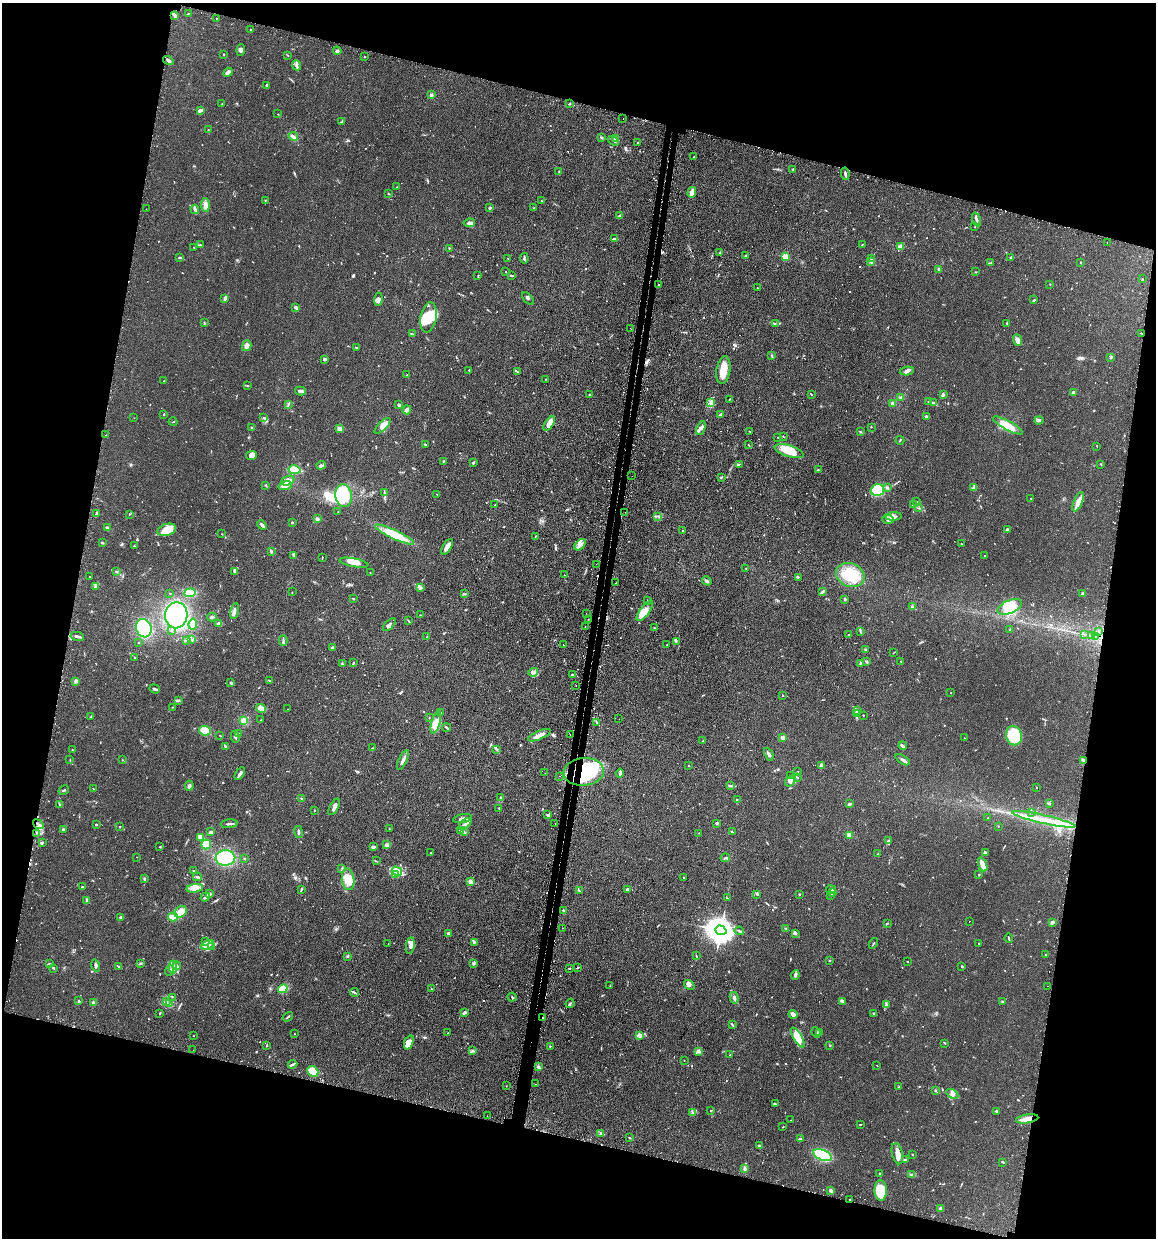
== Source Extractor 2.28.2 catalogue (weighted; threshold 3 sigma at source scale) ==
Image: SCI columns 149-4763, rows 30-4970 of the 5030 x 5000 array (HDU 1 of 3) = the unmasked area's bounding box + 8 px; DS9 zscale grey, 4 x 4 block average (1 PNG px = mean of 4 x 4 image px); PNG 1158 x 1240 px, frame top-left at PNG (2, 3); each listed source drawn as its Kron ellipse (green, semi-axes under 4 px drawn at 4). Shown black and unused: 29% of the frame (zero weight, under 2 of 3 exposures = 4% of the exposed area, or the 3 px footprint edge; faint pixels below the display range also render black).
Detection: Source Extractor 2.28.2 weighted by HDU 2 'WHT'. Background 0.107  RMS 0.0075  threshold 0.0339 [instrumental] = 3 sigma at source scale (4.5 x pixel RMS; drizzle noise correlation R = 1.50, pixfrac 1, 0.05/0.05 arcsec/px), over >= 5 px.
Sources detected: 922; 1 too faint to see at this stretch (4 x 4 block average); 7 inside a brighter object's white glare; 44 cosmic-ray / hot-pixel residue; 1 long thin detection or spike segment (spike, bleed or trail) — neither listed nor drawn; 25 coinciding with a brighter row at this scale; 53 inside a brighter listed object's ellipse — not listed separately; of the other 791, all 500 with FLUX_AUTO >= 1.74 (the completeness limit of this list) listed and drawn (291 fainter detections not listed), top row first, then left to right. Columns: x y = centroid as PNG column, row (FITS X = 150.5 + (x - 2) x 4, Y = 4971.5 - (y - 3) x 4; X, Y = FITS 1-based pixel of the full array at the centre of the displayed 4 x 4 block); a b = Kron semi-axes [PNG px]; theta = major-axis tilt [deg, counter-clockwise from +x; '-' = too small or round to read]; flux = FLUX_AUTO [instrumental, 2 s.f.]
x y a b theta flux
188 13 2 2 - 2
175 15 4 2 - 10
216 18 2 2 - 1.9
250 30 2 2 - 2.3
241 50 6 3 84 12
337 51 4 3 - 11
223 54 2 2 - 3.4
288 55 2 2 - 2.1
365 56 2 2 - 2.1
168 60 5 2 - 12
296 65 5 2 - 7.1
228 72 5 3 - 11
267 85 3 3 - 7.4
431 95 3 3 - 9.6
222 104 2 2 - 2.2
570 104 2 2 - 5.5
200 110 4 2 - 20
278 114 2 2 - 1.9
623 119 2 2 - 2
342 121 4 2 - 5
208 130 2 2 - 2.3
293 136 5 3 - 13
601 137 4 2 - 4.8
616 138 3 3 - 7.9
613 141 6 2 -33 6.3
637 142 2 2 - 29
694 157 2 2 - 1.8
793 169 2 2 - 2.2
559 171 4 2 - 4.3
845 174 6 2 -81 11
397 187 3 2 - 2.2
692 192 5 3 - 37
388 193 3 2 - 2.5
265 200 2 2 - 2
541 201 2 2 - 1.8
205 205 7 3 -85 25
490 208 3 2 - 7.8
534 208 2 2 - 7.3
146 209 2 2 - 1.9
195 209 5 2 - 9.1
620 216 4 3 - 7.1
976 220 7 2 -71 9.8
469 223 6 3 8 15
975 227 2 2 - 2.5
615 239 3 2 - 7.5
1107 243 2 2 - 4.9
200 244 2 2 - 2.9
862 245 2 2 - 2.8
194 247 2 2 - 1.8
900 247 2 2 - 130
449 248 2 2 - 2.4
720 252 3 2 - 2
746 256 4 2 - 3.4
785 257 2 2 - 240
1010 257 2 2 - 3.4
180 258 2 2 - 2.6
508 258 2 2 - 2.1
524 258 5 2 - 9
872 258 3 2 - 6.6
871 261 3 2 - 7.5
1081 262 2 2 - 3.2
991 263 3 2 - 2.6
938 269 4 3 - 6
506 272 2 2 - 2.2
975 272 2 2 - 2.4
478 275 2 2 - 2.4
511 276 3 2 - 4
1142 279 2 2 - 1.9
658 284 2 2 - 4.6
1050 284 2 2 - 2.3
757 288 2 2 - 1.9
225 298 4 3 - 10
378 299 7 3 88 17
528 299 7 2 -48 8
1034 300 3 2 - 4.9
296 307 3 2 - 5.3
428 317 15 8 79 110
204 323 2 2 - 3
775 323 3 2 - 3
1007 323 2 2 - 3.1
630 328 2 2 - 3
1142 333 4 2 - 3.2
412 334 4 2 - 4.5
1017 340 6 4 -67 21
247 346 5 4 - 17
356 348 2 2 - 4
771 356 3 2 - 5.3
1111 357 3 2 - 4.5
325 359 3 2 - 11
469 370 2 2 - 2.8
723 370 14 6 81 71
517 371 4 2 - 4.6
907 371 7 3 8 14
407 375 2 2 - 2.7
546 379 2 2 - 2.2
163 381 3 2 - 1.9
248 385 3 2 - 3.4
301 391 5 2 - 16
1073 392 2 2 - 46
589 394 2 2 - 3.3
811 394 3 2 - 3.1
943 394 3 2 - 4.1
901 397 3 3 - 5
729 399 2 2 - 1.8
710 402 3 2 - 5.4
929 402 3 2 - 5.2
934 403 3 2 - 4
288 404 3 2 - 4.7
893 404 2 2 - 76
399 405 3 2 - 7.3
407 410 5 2 - 22
721 414 3 2 - 5.3
164 415 2 2 - 1.9
927 416 3 2 - 11
264 417 2 2 - 2.1
134 418 2 2 - 2
1039 421 4 2 - 7.6
173 422 4 2 - 3
549 423 8 3 56 45
1008 425 17 4 -28 80
383 426 10 4 44 46
871 427 2 2 - 1.9
252 428 3 2 - 8
701 428 7 4 68 16
340 429 4 3 - 18
750 431 4 2 - 2.7
860 432 3 2 - 2.8
106 435 2 2 - 6.2
778 437 2 2 - 5.7
783 437 2 2 - 1.8
900 440 4 2 - 3.4
425 444 2 2 - 5.4
748 444 2 2 - 2
1097 446 2 2 - 2.1
789 451 15 5 -18 110
251 455 5 4 - 22
443 461 2 2 - 3.4
473 462 2 2 - 9.3
739 464 2 2 - 2.5
1101 464 2 2 - 2.7
321 465 5 4 - 13
295 470 6 3 -12 160
818 470 2 2 - 2.7
632 476 2 2 - 2
721 477 4 2 - 2.9
288 481 7 4 22 43
266 485 3 2 - 3.4
285 486 7 4 17 24
887 488 3 2 - 6.5
974 488 4 3 - 9.2
877 490 6 6 - 140
384 493 2 2 - 2.3
437 494 2 2 - 1.9
344 496 11 8 -80 230
1031 498 2 2 - 2.4
916 502 3 2 - 2.7
1078 502 10 3 67 39
495 505 2 2 - 2.8
913 505 3 2 - 5
919 508 2 2 - 2.3
338 512 2 2 - 1.9
625 512 2 2 - 2.9
97 513 3 2 - 5.5
129 514 3 2 - 1.9
658 516 3 2 - 4.2
894 516 8 4 5 18
317 519 2 2 - 69
888 519 6 3 -2 10
292 522 2 2 - 8.2
262 525 5 2 - 13
107 528 2 2 - 58
1007 529 4 2 - 5.4
167 530 9 6 17 65
683 531 2 2 - 2.1
222 534 2 2 - 1.8
395 535 21 4 -25 160
535 537 3 2 - 2.5
102 543 3 2 - 4.8
962 544 2 2 - 2.3
580 545 7 4 47 18
134 546 2 2 - 2.3
447 547 8 3 60 36
271 551 3 2 - 5.7
294 555 2 2 - 3
985 555 2 2 - 2.1
322 558 3 2 - 3.1
354 563 15 4 -11 30
596 564 2 2 - 2.3
746 568 3 2 - 3.1
116 571 2 2 - 1.8
235 572 3 2 - 6
370 573 2 2 - 3.1
564 575 2 2 - 3.2
850 575 15 11 -22 170
89 576 2 2 - 4.8
798 577 2 2 - 1.9
707 581 5 3 - 7.7
616 583 2 2 - 4.2
96 587 4 2 - 5.1
421 588 3 2 - 4.1
292 592 2 2 - 3.6
822 592 4 2 - 12
170 593 2 2 - 4.6
190 593 5 4 - 68
1082 593 3 2 - 7
464 594 3 2 - 2.9
353 599 2 2 - 2.5
845 599 2 2 - 32
648 600 2 2 - 6.7
912 607 2 2 - 9.4
1010 607 13 6 22 81
234 611 8 3 78 15
645 611 12 5 54 40
586 613 2 2 - 2.8
176 615 13 11 80 450
421 615 2 2 - 1.8
212 617 5 2 - 8.9
588 619 2 2 - 3.4
408 621 3 2 - 2.9
193 624 5 3 - 59
219 624 3 3 - 20
389 625 8 3 46 10
585 626 2 2 - 4.5
144 628 9 7 -71 240
655 628 3 2 - 2.3
171 630 2 2 - 1.9
1010 630 2 2 - 3.1
860 631 2 2 - 2.7
1098 631 2 2 - 2.1
848 634 2 2 - 2.4
1085 634 3 2 - 2.9
1091 635 2 2 - 2.9
77 636 7 2 -11 11
1095 636 3 2 - 4.4
427 637 2 2 - 3.8
191 639 2 2 - 2.7
186 640 4 2 - 11
283 641 5 2 - 7.5
676 642 2 2 - 3.3
139 643 2 2 - 2
563 645 2 2 - 2.1
667 645 2 2 - 2.2
332 648 2 2 - 5.8
865 649 2 2 - 1.9
893 653 3 2 - 2.4
134 657 2 2 - 6.8
901 661 2 2 - 6.2
353 662 2 2 - 4.5
866 662 3 2 - 6.1
860 663 4 2 - 4.2
342 664 2 2 - 3.1
533 672 5 2 - 6.6
572 675 3 2 - 3.6
270 680 3 2 - 3.2
76 681 4 3 - 8.1
231 683 4 2 - 4.7
576 686 2 2 - 1.9
155 689 5 2 - 10
951 693 2 2 - 5.5
783 695 2 2 - 9.3
178 700 2 2 - 3.8
173 707 2 2 - 2
261 708 5 4 - 22
288 709 2 2 - 1.8
857 710 2 2 - 4
440 713 2 2 - 1.8
856 714 3 2 - 6.2
863 715 2 2 - 2.3
91 717 2 2 - 3.3
429 718 2 2 - 1.9
619 719 2 2 - 2
261 720 2 2 - 2.2
244 721 3 3 - 28
436 722 11 4 74 61
596 722 2 2 - 6.8
446 728 4 2 - 4.9
205 731 6 5 - 38
239 734 2 2 - 2.4
570 734 2 2 - 3.5
220 735 3 2 - 1.9
539 735 12 3 24 34
1014 736 10 8 -78 150
235 737 6 2 -78 7.9
783 738 2 2 - 86
964 738 2 2 - 2.7
703 741 2 2 - 4.1
225 746 4 2 - 5.6
903 746 4 2 - 8.7
372 748 3 2 - 1.9
497 749 3 2 - 3.7
72 750 2 2 - 1.8
769 754 7 2 -65 10
70 760 3 2 - 2.5
122 760 2 2 - 1.9
403 760 11 3 64 17
903 760 8 2 -33 10
1083 761 4 2 - 16
821 765 3 2 - 13
689 766 2 2 - 2.5
584 772 20 14 5 320
797 772 2 2 - 2.4
545 773 2 2 - 2.4
620 773 4 2 - 5.2
240 774 7 2 57 16
791 775 2 2 - 3.1
560 776 2 2 - 2.2
797 777 3 2 - 2.9
790 781 6 4 49 15
189 786 5 3 - 15
730 786 4 2 - 7.2
1036 787 2 2 - 1.7
94 789 3 2 - 2.3
64 790 5 2 - 4.3
500 798 2 2 - 5.3
301 799 3 2 - 4.3
737 799 2 2 - 1.9
849 804 3 2 - 13
1050 804 2 2 - 2.5
60 805 2 2 - 2.8
334 807 9 3 60 17
499 808 2 2 - 3.1
314 810 3 2 - 1.8
1031 812 3 2 - 2.5
548 815 3 2 - 5.8
462 818 10 3 11 24
988 818 2 2 - 2.3
1044 819 32 3 -13 67
717 823 3 3 - 5.6
38 824 6 2 -38 10
96 824 2 2 - 16
229 824 8 2 5 10
465 824 7 3 42 21
555 824 2 2 - 1.7
998 826 2 2 - 2.1
120 827 2 2 - 3.2
63 829 3 2 - 5.3
389 829 3 2 - 3.1
460 830 2 2 - 10
211 832 3 2 - 14
298 832 6 2 -82 8.3
464 832 3 2 - 5.1
732 832 2 2 - 3.1
37 833 2 2 - 6.8
699 833 2 2 - 2
849 835 2 2 - 130
200 837 4 3 - 18
888 841 3 2 - 5.9
42 843 3 2 - 6.7
206 844 5 4 - 75
386 845 3 2 - 18
160 846 2 2 - 4
373 847 4 2 - 6.1
430 853 2 2 - 1.8
985 853 3 2 - 13
878 854 2 2 - 2
137 857 2 2 - 2.8
225 858 10 7 2 200
244 858 2 2 - 2.9
725 858 5 2 - 5.3
376 861 4 2 - 3.2
983 864 7 3 -68 41
342 868 2 2 - 2.4
193 870 2 2 - 3.4
397 871 5 3 - 19
395 875 2 2 - 5.4
979 875 2 2 - 2.3
197 877 4 2 - 4.9
684 877 2 2 - 7
144 879 3 2 - 6.8
348 879 11 6 -82 100
470 882 2 2 - 110
82 887 2 2 - 4.4
195 888 8 3 8 22
301 889 4 2 - 5
627 889 2 2 - 21
831 890 5 2 - 5.7
579 891 2 2 - 2.1
832 893 3 2 - 2.1
209 894 4 2 - 18
757 894 2 2 - 2.9
799 894 2 2 - 2.8
830 895 3 2 - 2.1
205 897 5 2 - 8.2
727 898 2 2 - 1.7
87 900 3 2 - 5.8
563 910 2 2 - 3.4
181 912 7 5 38 44
121 917 3 2 - 8.3
173 917 5 2 - 70
969 921 2 2 - 2.9
1052 922 3 2 - 14
887 923 3 2 - 4.9
562 928 2 2 - 2
786 928 3 2 - 3.8
721 930 6 4 -19 6700
739 931 5 2 - 4.8
449 933 2 2 - 13
795 933 3 2 - 3.4
1009 938 5 2 - 5.2
206 942 3 2 - 3.3
474 942 3 2 - 4.3
873 943 6 2 58 4.1
979 943 3 2 - 2.5
388 944 2 2 - 2.1
207 945 7 3 22 17
410 946 8 3 81 18
212 947 2 2 - 2.7
696 955 3 2 - 2.2
1045 955 2 2 - 3
347 956 2 2 - 4
829 961 2 2 - 2.7
908 962 3 2 - 1.8
141 963 2 2 - 3.3
49 964 2 2 - 3.9
473 964 3 2 - 4.9
96 965 6 2 -74 8.5
118 966 3 2 - 3.5
177 966 4 3 - 6.7
962 966 2 2 - 4.2
173 967 6 3 -90 16
578 967 2 2 - 2.5
570 968 2 2 - 4
54 969 3 2 - 3.2
169 970 5 3 - 11
795 975 5 2 - 6.9
689 985 6 3 -33 16
610 986 2 2 - 2.3
1048 986 2 2 - 4.2
283 989 5 4 - 91
431 989 2 2 - 1.7
355 992 4 2 - 5.4
172 997 2 2 - 2.2
512 997 4 2 - 5.7
734 998 6 2 -76 7.6
79 1001 3 2 - 7.2
842 1001 3 3 - 6.7
1002 1001 2 2 - 2.5
167 1002 2 2 - 4.5
93 1003 2 2 - 51
170 1003 2 2 - 2.8
570 1003 5 2 - 7.6
886 1005 2 2 - 3.7
465 1012 3 3 - 8.9
160 1013 3 2 - 3.2
874 1013 2 2 - 3.8
793 1014 4 3 - 21
288 1017 5 2 - 5.2
543 1018 2 2 - 3.8
732 1025 3 2 - 4.7
816 1032 5 2 - 6.1
820 1032 2 2 - 1.8
448 1033 2 2 - 5.3
294 1034 2 2 - 3.3
640 1035 4 2 - 24
194 1036 2 2 - 2.2
798 1038 11 3 -59 31
409 1042 7 4 69 33
945 1043 3 2 - 2.6
267 1045 3 2 - 3.6
830 1045 3 2 - 2.8
550 1046 2 2 - 2.4
193 1050 2 2 - 1.9
472 1050 4 2 - 5.4
699 1052 3 2 - 3.5
730 1055 2 2 - 2.1
684 1060 2 2 - 2.3
293 1064 4 2 - 5.9
877 1066 2 2 - 1.9
538 1067 3 2 - 7.3
313 1071 6 4 -42 76
536 1084 2 2 - 1.9
506 1086 2 2 - 1.8
899 1087 2 2 - 2.9
936 1090 2 2 - 2.4
952 1094 7 4 -30 19
775 1104 4 2 - 5.4
711 1110 2 2 - 3.3
693 1112 3 2 - 4.6
997 1112 4 2 - 4.6
487 1116 2 2 - 3.6
1027 1119 11 3 9 50
791 1120 2 2 - 2.1
860 1124 3 2 - 3.5
783 1127 3 2 - 2.2
601 1133 3 2 - 3.9
630 1138 2 2 - 2.4
800 1138 3 2 - 4.3
759 1146 4 2 - 5.2
897 1154 11 5 -77 30
912 1154 2 2 - 4.4
822 1155 10 5 -21 250
905 1159 3 2 - 2.3
1003 1162 3 2 - 4.4
745 1169 4 2 - 10
880 1173 2 2 - 11
911 1175 2 2 - 3.5
831 1190 3 2 - 18
881 1191 10 6 -89 130
849 1200 2 2 - 11
941 1208 2 2 - 57
Overlapping masked pixels (flux is a lower limit): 7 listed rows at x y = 1142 333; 1095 636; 1083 761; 584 772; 543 1018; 1027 1119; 849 1200
Diffuse or blended objects may show on this block-average render without a row.